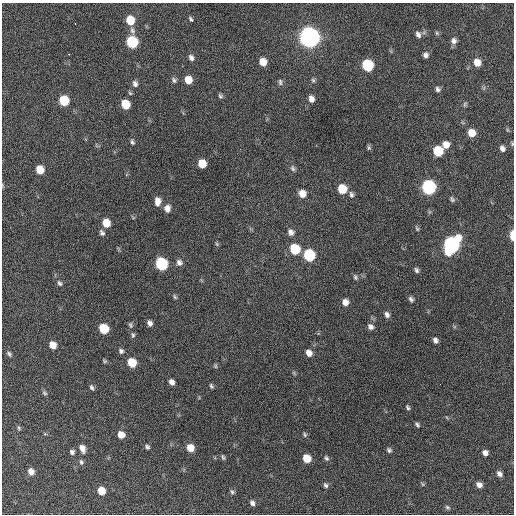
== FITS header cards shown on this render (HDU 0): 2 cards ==
NAXIS1  =                  512 / Axis length
NAXIS2  =                  512 / Axis length

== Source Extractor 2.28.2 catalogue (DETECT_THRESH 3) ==
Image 512 x 512 px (HDU 0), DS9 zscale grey, 1 PNG px = 1 image px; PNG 516 x 516 px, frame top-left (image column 1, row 512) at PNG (2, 3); no overlay
Background 247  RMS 16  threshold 47.5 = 3 sigma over >= 5 px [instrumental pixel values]
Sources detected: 105; all 105 listed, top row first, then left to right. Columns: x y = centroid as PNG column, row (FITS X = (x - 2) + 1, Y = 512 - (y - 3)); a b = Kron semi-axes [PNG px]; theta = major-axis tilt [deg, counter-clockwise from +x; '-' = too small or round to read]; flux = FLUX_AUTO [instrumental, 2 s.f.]
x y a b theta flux
191 19 6 3 -58 1800
130 20 8 7 - 22000
75 24 3 2 - 1800
132 30 10 6 -68 3600
437 33 6 5 - 1600
418 34 8 6 -68 3700
309 37 8 8 - 900000
454 41 9 7 -79 4400
132 42 8 7 - 76000
68 54 3 2 - 3300
426 55 6 6 - 3500
191 58 8 6 -67 3700
263 62 7 6 - 12000
477 62 8 7 - 11000
367 65 8 7 - 71000
174 80 7 6 - 2600
188 80 7 6 - 12000
313 80 6 5 - 1800
280 82 8 5 -88 2300
135 84 8 7 - 3900
438 89 7 6 - 2900
220 96 7 5 -62 2100
311 99 7 6 - 5800
64 100 7 6 - 39000
125 104 7 6 - 24000
465 104 8 4 67 1800
471 133 7 6 - 14000
132 142 7 5 -74 2100
512 144 7 3 89 1200
446 145 7 7 - 9000
369 148 7 5 -90 1800
502 148 7 5 -63 3700
438 151 7 7 - 42000
202 164 7 6 - 19000
293 168 10 6 -68 2900
40 170 7 6 - 16000
429 187 8 7 - 190000
342 189 7 7 - 24000
302 193 8 7 - 9200
351 195 9 6 -73 3000
452 199 8 5 -49 2300
157 201 9 6 89 7400
167 208 9 8 - 6400
106 223 7 6 - 14000
417 229 7 4 -54 1700
291 232 9 8 - 5000
102 233 8 6 -56 2900
512 235 8 3 90 16000
217 244 5 4 - 1400
451 245 10 8 61 330000
295 249 8 7 - 43000
309 255 8 7 - 72000
179 262 8 7 - 4400
161 264 8 7 - 98000
416 270 7 5 -66 2500
355 277 7 5 -63 2200
59 283 8 6 -56 2700
175 297 7 4 -60 1700
411 299 7 5 -51 2800
345 302 7 7 - 6700
387 315 7 6 - 3800
149 323 6 5 - 4000
130 325 8 5 -74 2100
370 327 8 6 -47 4200
104 329 7 6 - 36000
133 335 7 5 -76 2100
435 340 6 5 - 3700
53 345 7 6 - 11000
121 351 6 5 - 2700
309 353 7 6 - 6900
9 354 8 5 -56 2500
104 361 6 5 - 1500
132 362 7 6 - 25000
215 366 6 5 - 1500
294 373 7 4 -54 1400
172 382 6 5 - 4900
440 384 2 2 - 1200
211 386 5 4 - 1800
92 387 8 5 -64 2500
44 393 7 5 -41 1900
408 407 6 4 -60 1800
417 424 7 4 -51 2000
19 428 6 4 -61 1500
45 434 6 3 -18 1100
305 434 7 5 -75 1800
121 435 7 7 - 9500
147 447 6 5 - 2300
82 448 9 6 -70 6800
190 448 7 6 - 13000
389 450 6 5 - 2100
72 452 6 6 - 2700
485 453 6 5 - 4600
223 457 8 4 -74 1900
307 458 7 6 - 18000
326 458 7 5 -60 2300
81 462 7 5 -63 2300
31 472 7 6 - 7600
499 474 6 5 - 4000
422 484 6 3 -70 1200
326 485 7 5 -57 2400
479 485 6 5 - 4900
101 491 6 6 - 15000
232 492 7 6 - 2200
252 503 7 5 -63 3500
447 507 7 5 -18 1900
At the frame edge (FLAGS 8, measured only in part): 2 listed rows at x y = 512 144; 512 235